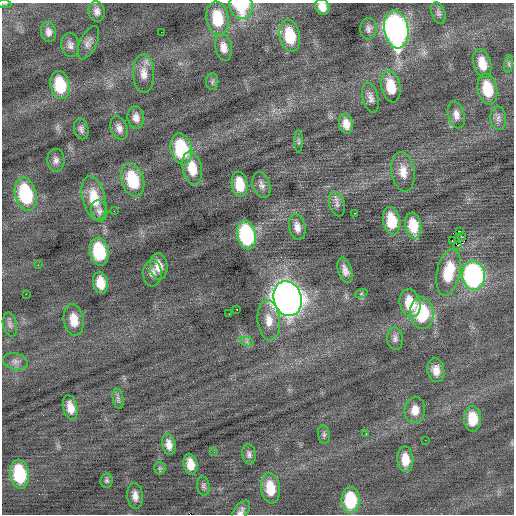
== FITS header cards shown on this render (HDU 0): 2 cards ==
NAXIS1  =                  512 / Axis length
NAXIS2  =                  512 / Axis length

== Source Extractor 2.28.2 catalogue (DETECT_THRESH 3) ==
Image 512 x 512 px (HDU 0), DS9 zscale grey, 1 PNG px = 1 image px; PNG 516 x 516 px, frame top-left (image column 1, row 512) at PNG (2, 3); each listed source drawn as its Kron ellipse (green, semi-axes under 4 px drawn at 4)
Background -0.0394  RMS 0.78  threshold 2.35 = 3 sigma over >= 5 px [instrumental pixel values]
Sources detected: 92; all 92 listed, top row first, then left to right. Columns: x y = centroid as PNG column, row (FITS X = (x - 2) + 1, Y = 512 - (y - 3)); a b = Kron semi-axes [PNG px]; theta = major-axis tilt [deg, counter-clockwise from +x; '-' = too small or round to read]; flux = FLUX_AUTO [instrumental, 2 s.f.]
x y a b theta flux
4 4 7 3 -9 53
241 6 13 11 -70 2700
322 7 8 7 - 500
97 11 10 8 -81 290
438 13 11 6 -70 160
217 18 17 11 -81 1800
369 29 10 8 85 230
396 30 19 12 -80 22000
48 32 10 7 -82 290
161 32 2 2 - 150
290 36 16 10 -78 2000
88 43 18 8 63 320
70 45 12 9 -82 280
224 47 13 8 -80 430
482 63 15 8 -76 840
509 64 9 4 83 120
144 73 19 10 -88 580
212 82 8 6 88 120
60 85 14 9 -80 2000
391 87 16 9 -78 1200
487 89 15 9 -79 1600
371 98 15 8 -75 300
456 115 14 8 -76 360
136 117 11 8 -77 350
498 118 12 7 -87 260
346 124 10 7 -80 470
119 128 12 8 -68 320
81 129 10 7 -78 190
299 141 11 4 -90 99
181 149 16 10 -76 3100
56 160 11 8 -87 250
192 168 17 9 -78 1100
403 172 20 11 -81 720
132 180 17 11 -72 2200
240 184 13 8 -81 1200
261 185 13 8 -74 260
26 194 17 10 -77 4000
94 198 23 11 -76 1400
337 204 12 7 -74 260
99 211 10 8 -76 210
114 211 2 2 - 66
355 213 3 2 - 150
392 221 14 8 -80 1600
413 226 13 8 -81 1200
297 227 13 8 -79 400
460 231 3 2 - 7000
247 235 14 9 -78 5400
461 236 3 2 - 55
452 241 3 2 - 100
458 245 3 2 - 250
99 252 14 9 -80 2900
38 265 3 2 - 40
159 266 13 9 -85 550
345 270 13 6 -72 340
449 272 24 11 78 1900
152 273 13 9 89 310
473 275 14 11 -85 12000
100 283 11 7 -78 820
26 294 2 2 - 500
361 294 6 4 19 78
288 299 17 14 -74 66000
410 303 14 10 -76 1400
237 309 3 2 - 110
422 313 16 11 -83 3200
229 314 2 2 - 93
74 320 16 10 -80 800
269 320 20 11 -85 780
10 324 12 7 -78 190
395 339 11 8 -85 220
247 342 7 4 -19 120
15 361 12 8 -12 280
436 370 12 8 -82 520
118 399 10 5 -79 140
70 407 12 7 -78 570
415 410 13 10 83 610
472 419 13 8 -87 1300
324 434 9 6 -83 130
366 434 3 2 - 130
425 440 2 2 - 74
169 445 10 6 -78 410
214 452 3 3 - 42
249 454 10 7 -83 190
405 459 13 8 -86 850
190 464 10 7 -80 640
160 468 6 6 - 100
20 474 14 9 -80 2700
107 481 7 6 - 110
203 486 10 6 -79 150
270 488 15 9 -82 1200
135 496 13 7 -84 380
350 500 13 9 -90 2600
241 512 13 6 55 230
At the frame edge (FLAGS 8, measured only in part): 4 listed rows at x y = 4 4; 241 6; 322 7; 241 512